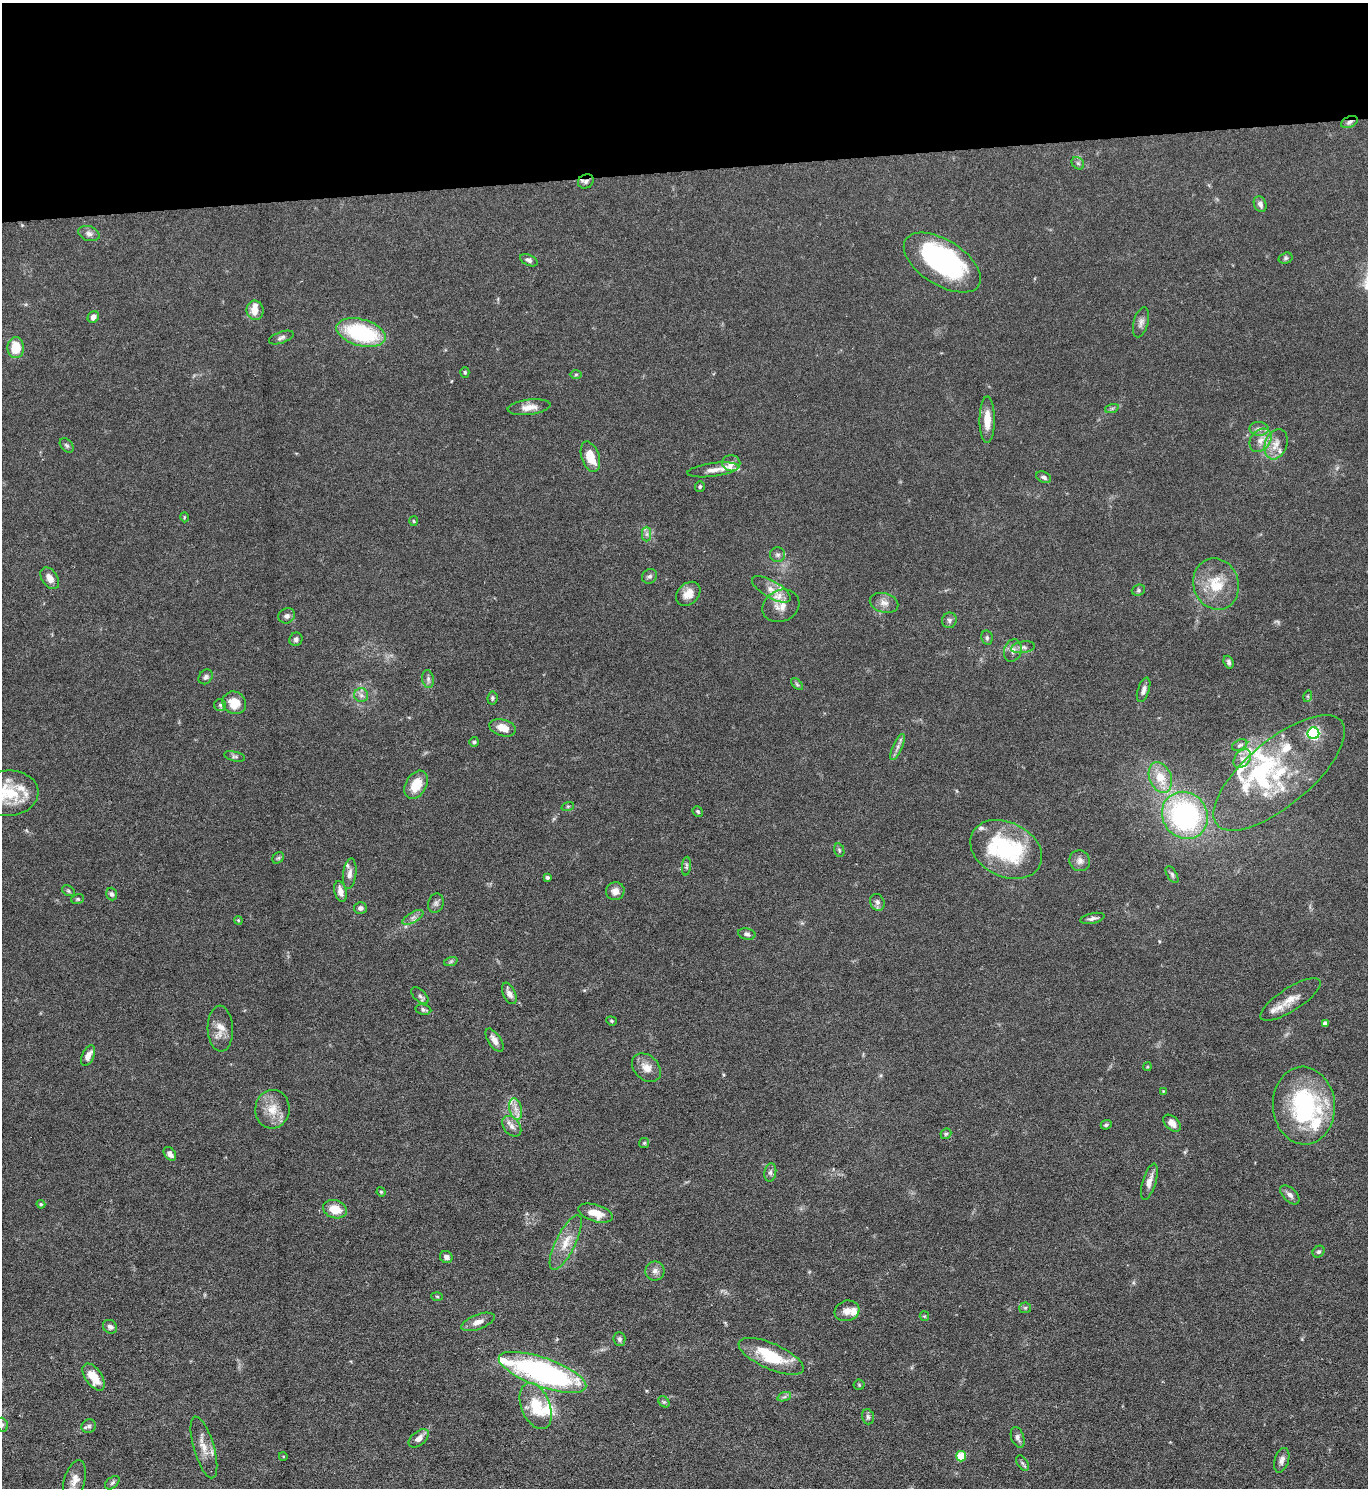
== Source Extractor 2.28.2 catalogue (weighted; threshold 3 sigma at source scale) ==
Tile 2 of 3 x 3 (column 2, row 1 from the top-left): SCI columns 1501-2866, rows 2973-4458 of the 4445 x 4458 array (HDU 1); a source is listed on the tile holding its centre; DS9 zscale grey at full resolution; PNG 1370 x 1490 px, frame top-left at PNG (2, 3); each listed source drawn as its Kron ellipse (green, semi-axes under 4 px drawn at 4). Shown black and unused: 11% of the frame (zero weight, under 5 of 9 exposures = <1% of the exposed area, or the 3 px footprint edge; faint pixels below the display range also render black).
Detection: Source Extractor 2.28.2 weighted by HDU 2 'WHT'; one run over the whole footprint, this tile lists its part. Background 0.0813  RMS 0.0041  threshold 0.0169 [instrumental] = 3 sigma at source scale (4.09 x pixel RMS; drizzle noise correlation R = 1.36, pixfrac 0.8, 0.05/0.05 arcsec/px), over >= 5 px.
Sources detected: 173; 1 too faint to see at this stretch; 2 inside a brighter object's white glare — neither listed nor drawn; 21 inside a brighter listed object's ellipse — not listed separately; the other 149 listed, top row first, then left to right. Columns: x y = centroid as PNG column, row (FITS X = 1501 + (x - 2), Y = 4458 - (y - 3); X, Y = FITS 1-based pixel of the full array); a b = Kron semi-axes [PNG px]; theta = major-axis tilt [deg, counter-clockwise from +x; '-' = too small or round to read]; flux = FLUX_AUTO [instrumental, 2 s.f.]
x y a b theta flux
1349 122 9 5 24 1.3
1078 163 7 5 -44 0.86
586 181 8 7 - 1.2
1260 204 8 6 -68 1.6
89 234 11 7 -19 1.6
1286 258 7 5 16 0.79
529 260 9 5 -25 1.1
942 263 43 22 -32 63
255 310 10 8 -84 4
93 317 6 5 - 1.8
1141 322 15 7 74 1.9
361 333 25 13 -15 35
281 337 13 5 20 1.3
16 348 10 8 89 10
465 372 5 4 - 0.58
576 374 6 4 1 0.58
529 407 21 7 7 3.8
1112 408 7 4 19 0.74
987 420 23 7 90 5.8
1259 429 9 7 -1 1.6
1260 440 13 9 51 3.4
1276 444 16 11 70 4.3
67 445 8 5 -49 0.89
590 457 16 9 -71 7.3
731 463 9 8 - 2.1
713 470 26 6 7 3.3
1044 477 8 5 -26 1
700 487 5 5 - 0.75
184 517 5 3 - 0.35
414 521 5 3 - 0.39
647 534 7 4 90 1.1
778 555 7 7 - 1.3
650 576 8 7 - 0.98
50 578 12 7 -56 3
1216 584 26 22 -72 12
771 589 22 8 -30 4.3
1138 590 7 5 22 0.71
688 594 14 10 43 4.2
884 603 14 9 -15 2.8
781 606 19 15 28 5.1
287 616 8 7 - 1.2
949 620 8 7 - 1.2
987 638 7 5 -77 0.85
296 639 7 6 - 1.2
1023 647 12 6 8 1.4
1013 650 11 8 72 2.3
1229 662 6 5 - 0.99
206 677 8 6 50 1
428 679 9 5 -81 1.2
797 684 7 4 -46 0.66
1144 690 13 5 71 1.8
361 695 7 7 - 1.4
1308 696 6 4 73 0.56
492 698 6 5 - 0.83
234 703 12 11 - 6.9
220 705 6 6 - 0.72
503 728 13 8 -17 4.7
1313 733 6 6 - 74
474 742 5 5 - 0.9
1240 745 8 5 28 0.88
897 747 14 4 66 1.7
235 756 11 5 -12 0.87
1242 759 10 7 50 2.6
1279 773 81 32 40 40
1160 777 16 11 -68 8
416 785 15 10 60 8
8 793 31 22 4 16
568 806 6 4 18 0.53
698 811 5 5 - 0.63
1185 815 24 22 -51 75
1006 849 38 27 -26 38
839 850 7 5 -76 0.66
278 858 6 5 - 0.7
1080 861 10 10 - 2.1
686 866 9 4 85 0.76
350 874 15 6 83 2.4
1172 875 9 5 -58 0.84
547 877 3 3 - 0.78
68 891 7 5 -31 0.64
340 891 11 6 -75 2.9
615 891 9 9 - 2.7
112 894 6 5 - 1
78 899 6 5 - 0.67
877 902 9 7 -65 1.3
436 903 10 7 73 1.3
360 908 6 6 - 1.3
413 917 12 5 30 1.6
1092 918 12 5 13 1.4
238 920 4 3 - 0.41
747 934 9 5 -10 1.1
451 961 7 4 19 0.68
509 993 11 6 -66 2.5
420 996 10 5 -42 1.2
1290 999 35 11 33 6.5
423 1009 8 5 -9 0.95
611 1021 5 4 - 0.52
1325 1023 4 4 - 1.6
220 1029 23 12 -88 4.8
494 1040 13 6 -57 2.4
88 1056 11 6 64 2.9
1147 1067 4 3 - 0.34
646 1068 16 12 -43 4.1
1163 1091 4 4 - 0.29
1304 1106 39 31 -86 50
272 1109 19 17 84 7
516 1109 11 6 -76 2.4
1172 1123 10 6 -45 2.6
1106 1125 5 4 - 0.71
512 1126 12 8 -51 2.2
946 1134 6 4 43 0.62
644 1143 5 5 - 0.54
170 1154 8 5 -51 1.9
770 1172 9 6 80 1.3
1149 1182 19 6 73 3
381 1192 5 4 - 0.44
1290 1195 12 6 -43 1.7
41 1204 4 3 - 0.43
335 1209 12 9 -17 6.3
595 1213 18 8 -17 6.1
566 1242 30 10 63 6.9
1319 1252 6 5 - 0.77
446 1257 6 6 - 1.4
655 1271 9 9 - 2
437 1296 5 3 - 0.44
1025 1308 6 5 - 0.62
847 1311 12 10 18 3.1
924 1316 5 4 - 0.44
478 1322 17 7 21 3.1
110 1327 7 6 - 1.3
619 1339 7 6 - 0.95
771 1356 35 12 -24 18
542 1372 46 14 -19 87
94 1377 15 8 -56 7.2
859 1385 5 5 - 0.49
784 1397 7 4 18 0.92
664 1402 6 5 - 0.68
536 1406 24 14 -68 12
868 1417 8 5 -75 0.92
2 1425 7 5 -72 0.8
89 1426 7 6 - 0.97
1018 1437 11 6 -70 1.4
419 1438 12 7 39 2.5
204 1447 32 10 -73 5.3
283 1456 4 3 - 0.28
961 1456 5 5 - 15
1282 1460 12 7 73 1.9
1022 1463 8 5 -55 0.76
75 1480 20 10 73 4
112 1483 8 5 41 0.8
Overlapping masked pixels (flux is a lower limit): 2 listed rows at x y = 1349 122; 586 181
Isophote crosses this tile's border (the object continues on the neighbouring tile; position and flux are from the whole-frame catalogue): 2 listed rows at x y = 8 793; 2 1425